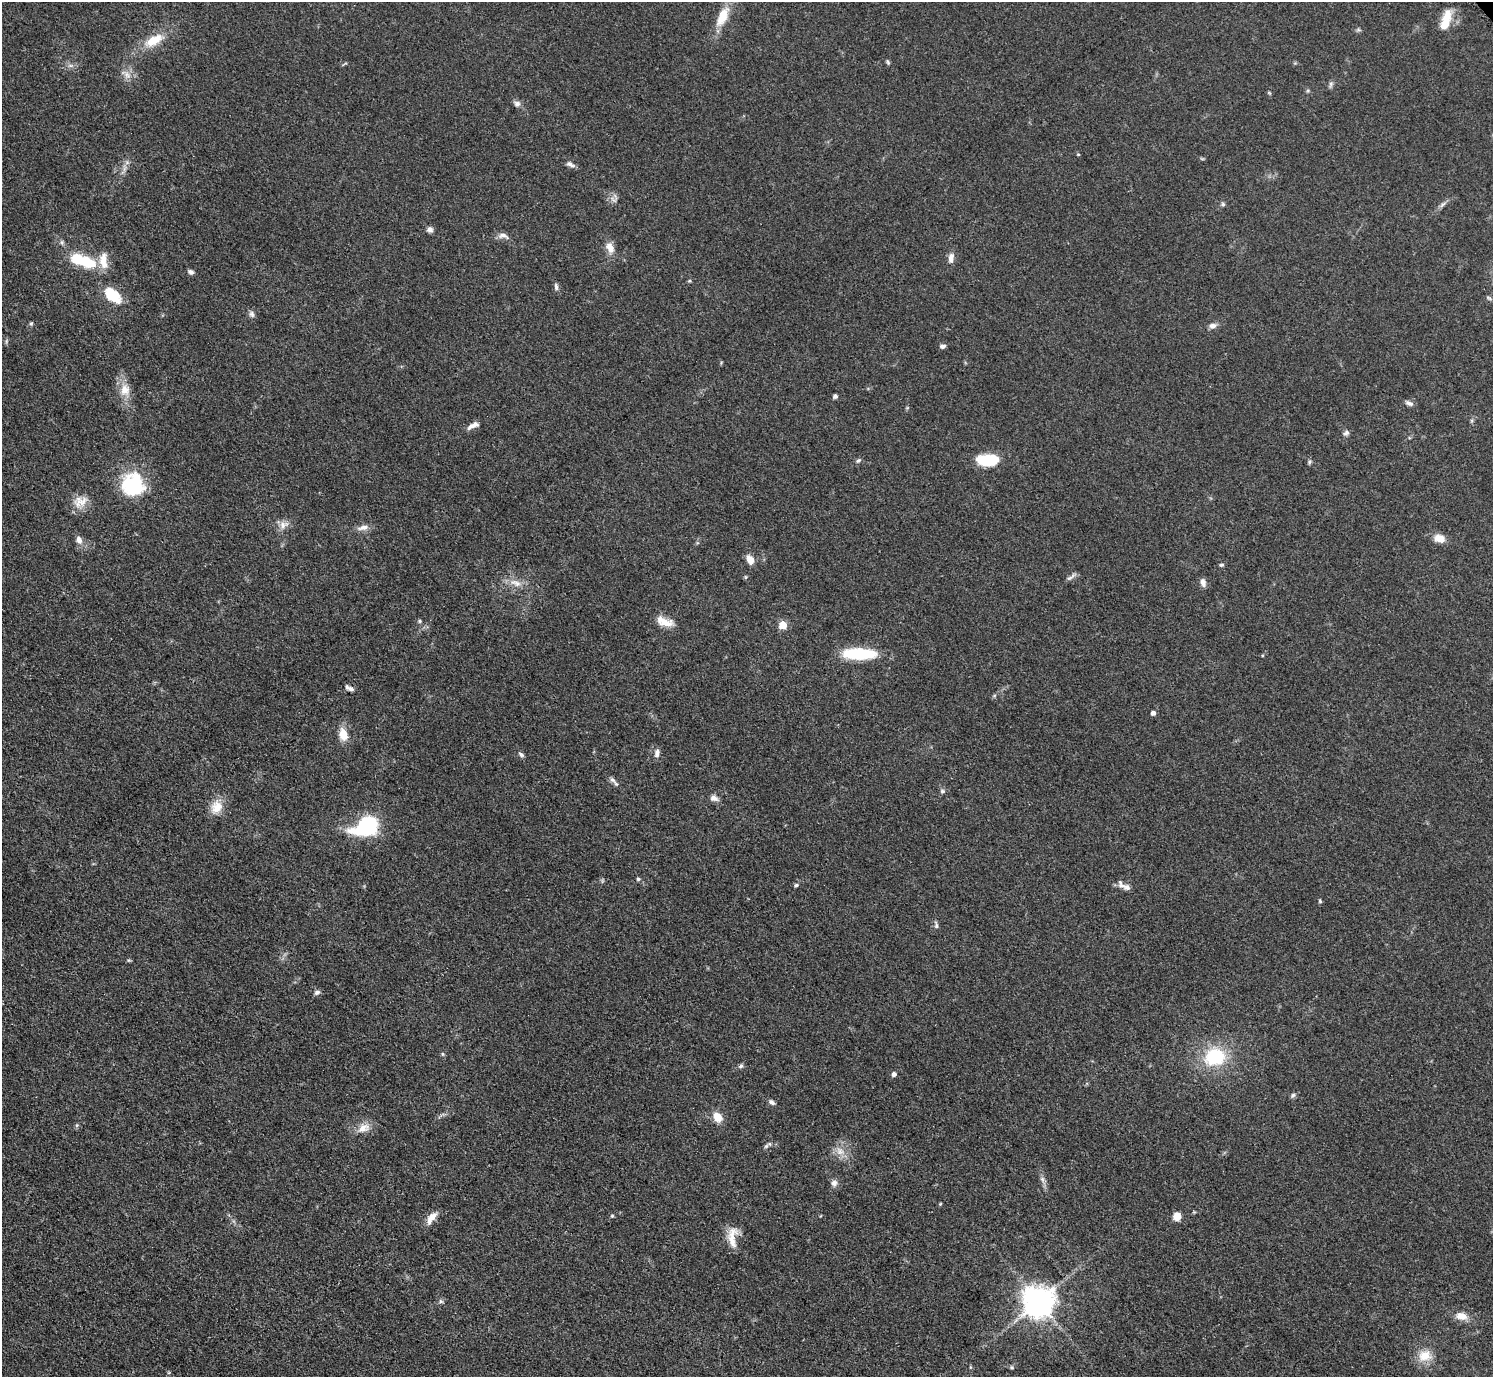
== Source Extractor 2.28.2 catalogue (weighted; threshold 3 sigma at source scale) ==
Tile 7 of 4 x 4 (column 3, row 2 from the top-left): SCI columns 2989-4479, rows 3057-4431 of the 5971 x 5968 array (HDU 1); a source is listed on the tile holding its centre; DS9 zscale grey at full resolution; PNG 1495 x 1379 px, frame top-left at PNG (2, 2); no overlay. Shown black and unused: <1% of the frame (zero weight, under 3 of 5 exposures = <1% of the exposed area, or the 3 px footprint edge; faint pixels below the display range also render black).
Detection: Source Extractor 2.28.2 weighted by HDU 2 'WHT'; one run over the whole footprint, this tile lists its part. Background 0.0501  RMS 0.0052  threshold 0.0233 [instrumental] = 3 sigma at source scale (4.5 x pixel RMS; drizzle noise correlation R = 1.50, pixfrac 1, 0.05/0.05 arcsec/px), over >= 5 px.
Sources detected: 94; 2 inside a brighter listed object's ellipse — not listed separately; the other 92 listed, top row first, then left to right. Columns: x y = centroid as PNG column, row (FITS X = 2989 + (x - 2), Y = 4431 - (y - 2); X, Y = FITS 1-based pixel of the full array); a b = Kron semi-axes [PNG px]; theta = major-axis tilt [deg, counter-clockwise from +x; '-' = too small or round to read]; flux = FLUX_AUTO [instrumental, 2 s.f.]
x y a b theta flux
722 17 27 11 64 12
1446 20 27 10 73 9.8
1358 30 7 4 18 0.84
154 40 25 11 29 12
888 62 7 4 -61 0.82
70 66 7 4 0 1.2
127 75 12 7 -60 3.1
1331 84 10 4 89 1.2
517 104 8 7 - 2
1078 154 4 4 - 0.55
570 164 12 6 -26 2
613 200 12 4 -40 1.5
1223 204 6 5 - 0.91
1443 204 11 5 45 1.7
430 230 7 6 - 2
503 236 16 7 -15 2.7
610 248 15 9 -61 4.6
951 258 13 7 83 3.2
103 261 23 11 -85 7.3
87 262 24 11 -34 19
191 272 7 5 -38 1.5
556 287 10 5 -80 1.5
113 295 19 11 -40 16
252 314 9 7 -71 1.7
31 323 6 4 66 0.78
1213 326 11 7 14 2.2
942 346 7 5 15 1.6
125 390 17 13 85 7.3
835 396 5 5 - 1.2
1409 403 11 6 -22 1.9
473 425 17 6 24 3.1
1346 433 8 6 37 1.5
858 460 7 5 46 1
989 460 23 12 2 21
1309 462 6 5 - 0.87
133 484 29 28 - 32
80 501 22 15 16 7.3
284 525 15 9 23 3.9
363 528 17 7 12 3.2
1439 538 11 8 -18 6
79 540 10 7 -66 3
750 559 12 7 -61 4.8
1222 565 6 4 3 0.94
746 577 6 3 -71 0.58
1071 577 16 4 39 1.7
1203 582 11 7 -75 2.3
516 583 18 8 -20 5.2
420 621 5 5 - 0.9
666 622 22 10 -7 6.6
783 625 5 5 - 15
859 654 37 12 -1 25
1263 655 4 3 - 0.46
351 689 8 5 -19 1.6
1153 713 4 4 - 2.2
343 734 16 10 -75 7
657 753 10 6 80 2.6
521 754 8 5 -34 1.3
612 780 10 6 -47 1.9
942 791 7 5 -1 1.1
714 798 11 7 -17 2.5
216 807 19 15 62 7.8
367 826 20 12 29 68
638 879 6 5 - 0.86
796 885 5 4 - 1.1
1127 887 15 8 -39 3.3
1320 901 5 4 - 0.64
936 925 8 5 -87 1.2
128 960 5 4 - 0.64
317 992 8 6 20 1.6
442 1054 6 4 -89 0.7
1215 1056 21 18 15 30
741 1066 7 6 - 1.1
894 1074 4 4 - 2.2
1293 1095 7 5 61 1.1
772 1102 8 5 -34 1.5
718 1117 12 9 -56 6.1
77 1125 6 4 71 0.73
363 1128 19 12 28 5.9
766 1146 10 4 45 1.2
840 1151 13 10 -48 4.9
1042 1179 7 6 - 1.5
834 1183 9 8 - 2.3
940 1204 4 3 - 0.54
612 1216 5 5 - 0.68
1177 1216 7 7 - 6.5
432 1217 17 7 53 5
732 1237 27 11 87 8
441 1301 6 5 - 1
1039 1301 10 10 - 850
1462 1316 14 9 -16 5.4
1425 1356 19 15 11 8.9
1012 1367 6 5 - 0.81